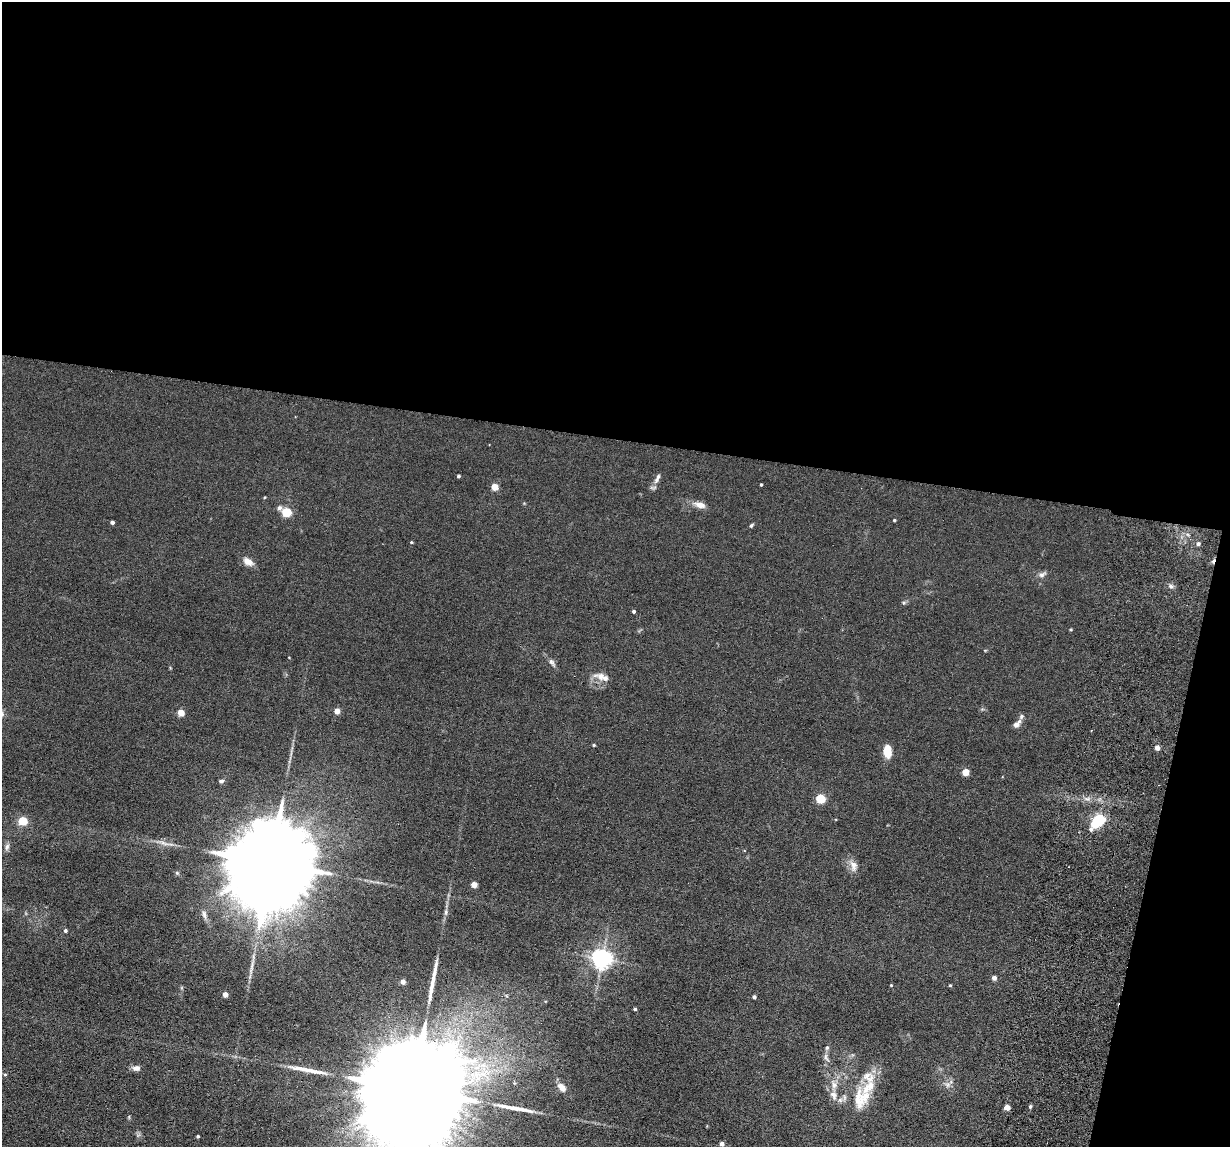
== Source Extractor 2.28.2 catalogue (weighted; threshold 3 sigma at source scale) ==
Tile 4 of 4 x 4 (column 4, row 1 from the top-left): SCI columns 3792-5019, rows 3591-4735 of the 5239 x 4989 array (HDU 1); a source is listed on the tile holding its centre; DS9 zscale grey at full resolution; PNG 1232 x 1149 px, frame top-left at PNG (2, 2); no overlay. Shown black and unused: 42% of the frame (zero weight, under 6 of 12 exposures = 6% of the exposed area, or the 3 px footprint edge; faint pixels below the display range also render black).
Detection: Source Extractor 2.28.2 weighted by HDU 2 'WHT'; one run over the whole footprint, this tile lists its part. Background 0.0129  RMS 0.0037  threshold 0.0153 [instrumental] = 3 sigma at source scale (4.09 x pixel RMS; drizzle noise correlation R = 1.36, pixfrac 0.8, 0.05/0.05 arcsec/px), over >= 5 px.
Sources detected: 66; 1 inside a brighter object's white glare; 1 cosmic-ray / hot-pixel residue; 3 long thin detections or spike segments (spike, bleed or trail) — not listed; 4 inside a brighter listed object's ellipse — not listed separately; the other 57 listed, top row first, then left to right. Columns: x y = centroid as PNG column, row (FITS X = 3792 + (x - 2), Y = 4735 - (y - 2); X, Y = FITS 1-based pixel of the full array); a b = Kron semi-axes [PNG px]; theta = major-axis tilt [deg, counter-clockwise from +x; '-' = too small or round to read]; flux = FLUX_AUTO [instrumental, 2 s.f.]
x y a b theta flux
458 476 3 3 - 0.54
657 479 18 6 64 1.6
761 485 3 3 - 0.36
494 487 4 4 - 6
700 505 15 7 -14 2.5
286 512 6 5 - 17
894 520 3 3 - 0.36
112 522 4 3 - 0.99
751 526 6 4 50 0.49
411 542 4 3 - 0.32
1198 544 5 4 - 0.58
248 562 14 8 -31 2.4
1042 575 12 6 29 1.1
1171 586 6 5 - 0.76
634 611 4 4 - 0.52
552 662 12 5 -54 1.1
601 676 18 9 -10 3
337 711 4 4 - 3.3
181 712 4 4 - 5.9
1017 724 12 7 47 2
594 745 4 4 - 0.31
1157 748 4 4 - 2
887 751 13 8 -86 5.3
965 772 4 4 - 6
221 781 7 4 4 0.62
820 798 5 5 - 17
1099 819 5 5 - 34
23 821 5 5 - 14
163 843 15 3 -24 1.2
7 847 10 5 78 0.98
271 863 25 18 73 9300
853 866 16 9 -80 2.2
177 873 6 4 -44 0.42
474 884 4 4 - 3.7
446 912 8 5 85 0.76
65 931 4 4 - 0.68
602 959 6 6 - 180
252 966 12 3 72 1
994 978 4 4 - 1.3
403 982 4 4 - 2.1
891 985 3 3 - 0.23
950 985 4 3 - 0.35
225 994 4 4 - 2.9
754 997 4 3 - 0.73
635 1009 3 3 - 0.51
827 1048 6 5 - 0.59
826 1057 12 5 -77 1.2
136 1068 10 7 1 1.5
5 1075 5 4 - 0.37
562 1087 11 7 -49 2.2
869 1087 32 13 39 8.3
412 1091 45 19 77 24000
834 1095 14 8 -65 2.6
1030 1107 4 4 - 0.55
1007 1108 4 4 - 3.2
198 1136 3 3 - 0.52
722 1144 4 4 - 1.6
Isophote crosses this tile's border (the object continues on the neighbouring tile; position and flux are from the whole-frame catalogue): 1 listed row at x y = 412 1091